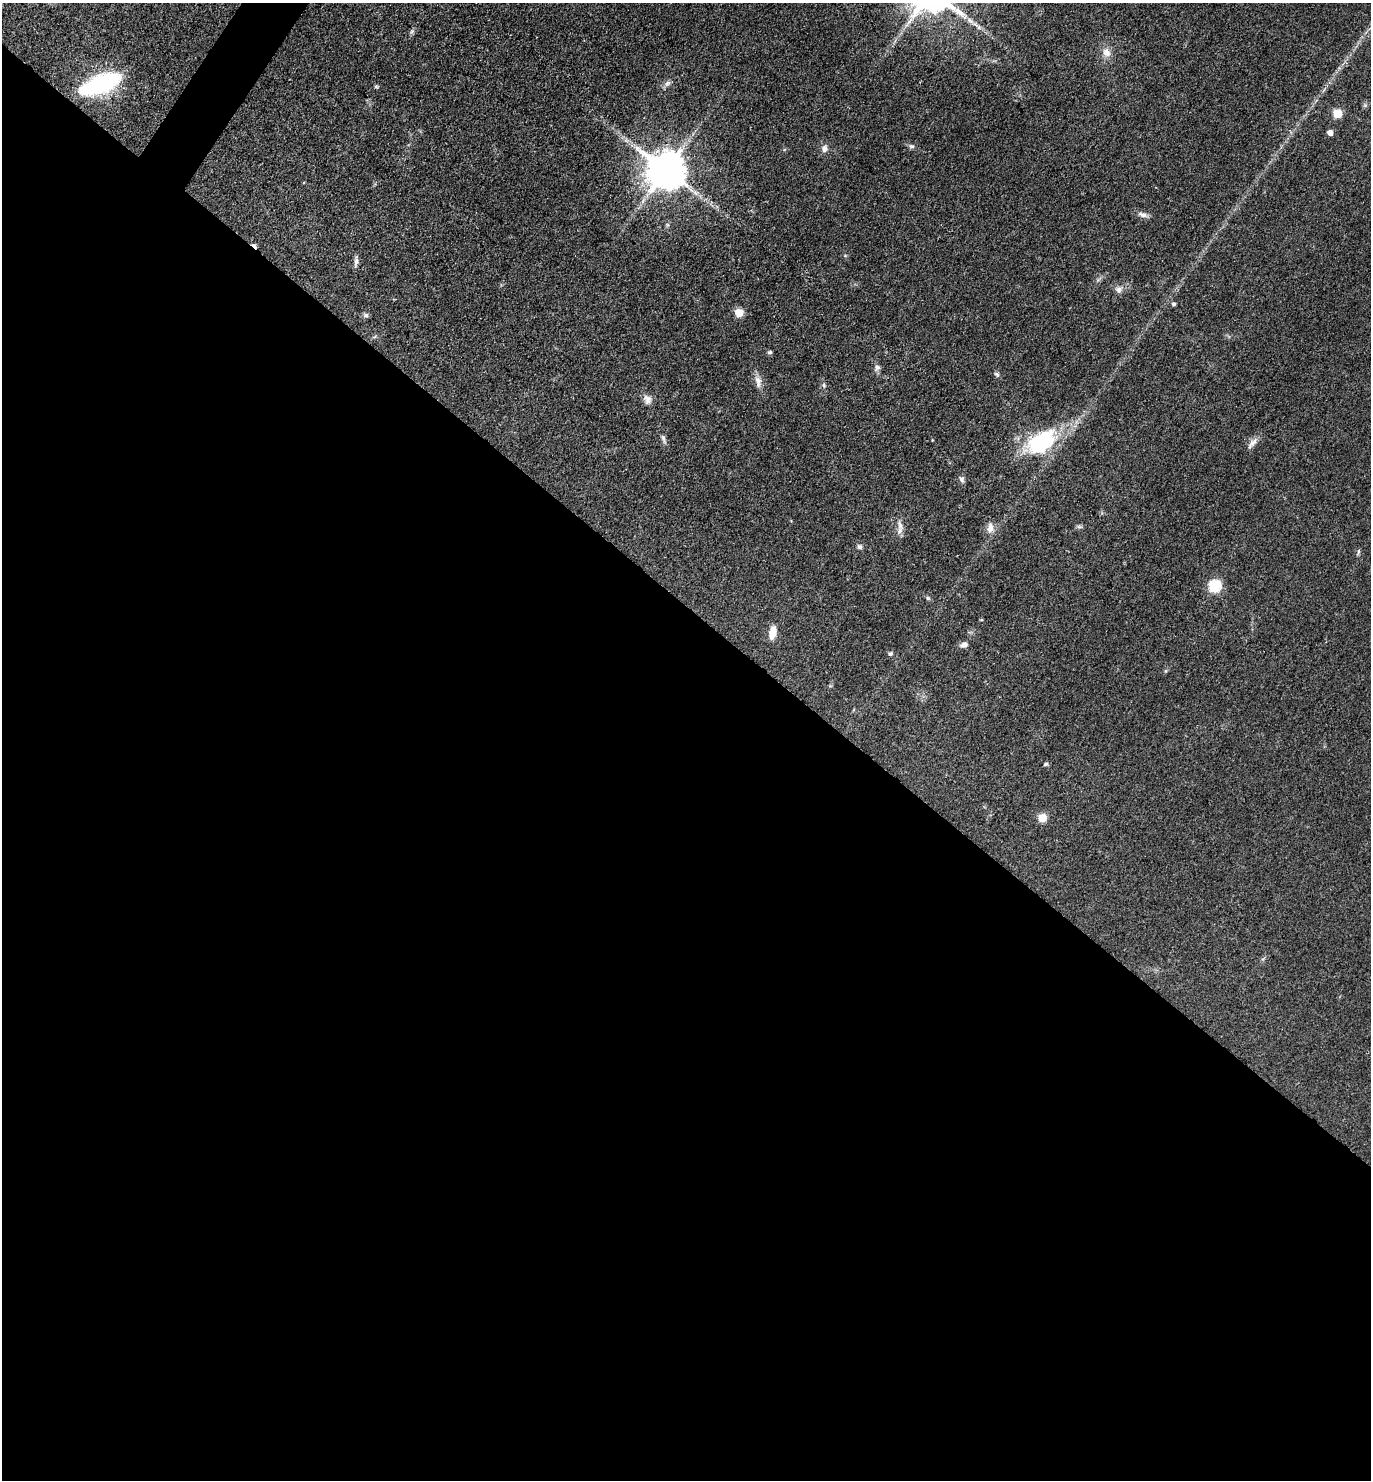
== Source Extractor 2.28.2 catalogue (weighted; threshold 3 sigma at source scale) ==
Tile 14 of 4 x 4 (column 2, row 4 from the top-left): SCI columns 1663-3031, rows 3-1480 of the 5922 x 5917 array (HDU 1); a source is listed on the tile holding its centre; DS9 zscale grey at full resolution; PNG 1373 x 1482 px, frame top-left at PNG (2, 3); no overlay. Shown black and unused: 60% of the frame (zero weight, under 3 of 4 exposures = <1% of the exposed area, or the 3 px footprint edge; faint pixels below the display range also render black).
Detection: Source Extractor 2.28.2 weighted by HDU 2 'WHT'; one run over the whole footprint, this tile lists its part. Background 0.071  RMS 0.0061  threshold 0.0277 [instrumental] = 3 sigma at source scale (4.5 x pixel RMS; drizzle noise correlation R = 1.50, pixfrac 1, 0.05/0.05 arcsec/px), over >= 5 px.
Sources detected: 40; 1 cosmic-ray / hot-pixel residue — not listed; the other 39 listed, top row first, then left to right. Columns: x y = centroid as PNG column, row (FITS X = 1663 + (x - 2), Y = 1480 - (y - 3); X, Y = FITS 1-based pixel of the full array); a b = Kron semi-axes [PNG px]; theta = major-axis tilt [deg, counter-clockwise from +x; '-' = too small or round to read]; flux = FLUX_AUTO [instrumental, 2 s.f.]
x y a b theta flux
969 20 9 5 -31 2.3
1106 52 12 10 -61 5.1
101 83 37 14 21 86
667 83 10 6 44 2.2
376 86 5 4 - 0.83
1337 113 5 5 - 24
1330 133 5 5 - 4.1
911 146 9 5 -17 1.5
824 149 9 7 78 2.8
666 170 11 10 - 2000
1143 215 15 6 -17 2.8
667 225 6 4 72 0.99
356 261 11 6 88 2.3
1119 290 9 9 - 2.8
1174 304 5 5 - 1.3
739 313 5 5 - 21
366 315 7 6 - 1.5
770 352 6 4 14 1.1
877 368 8 7 - 2.1
997 374 8 5 -44 1.3
758 382 18 8 -82 4.3
824 385 7 4 -71 1.2
648 399 14 11 -74 3.8
663 439 13 5 -71 2
1040 443 11 8 37 180
1252 443 18 6 49 3.6
962 479 8 6 -58 1.7
900 525 15 6 -76 3.6
1079 527 7 4 -19 1.1
990 528 13 8 84 4.4
859 547 7 6 - 1.4
1358 551 8 4 81 0.97
1215 586 6 6 - 61
928 598 6 5 - 1.1
773 632 14 7 81 7.6
964 645 9 7 15 2.6
890 654 5 5 - 1.5
1046 764 7 4 27 0.92
1042 818 5 5 - 20